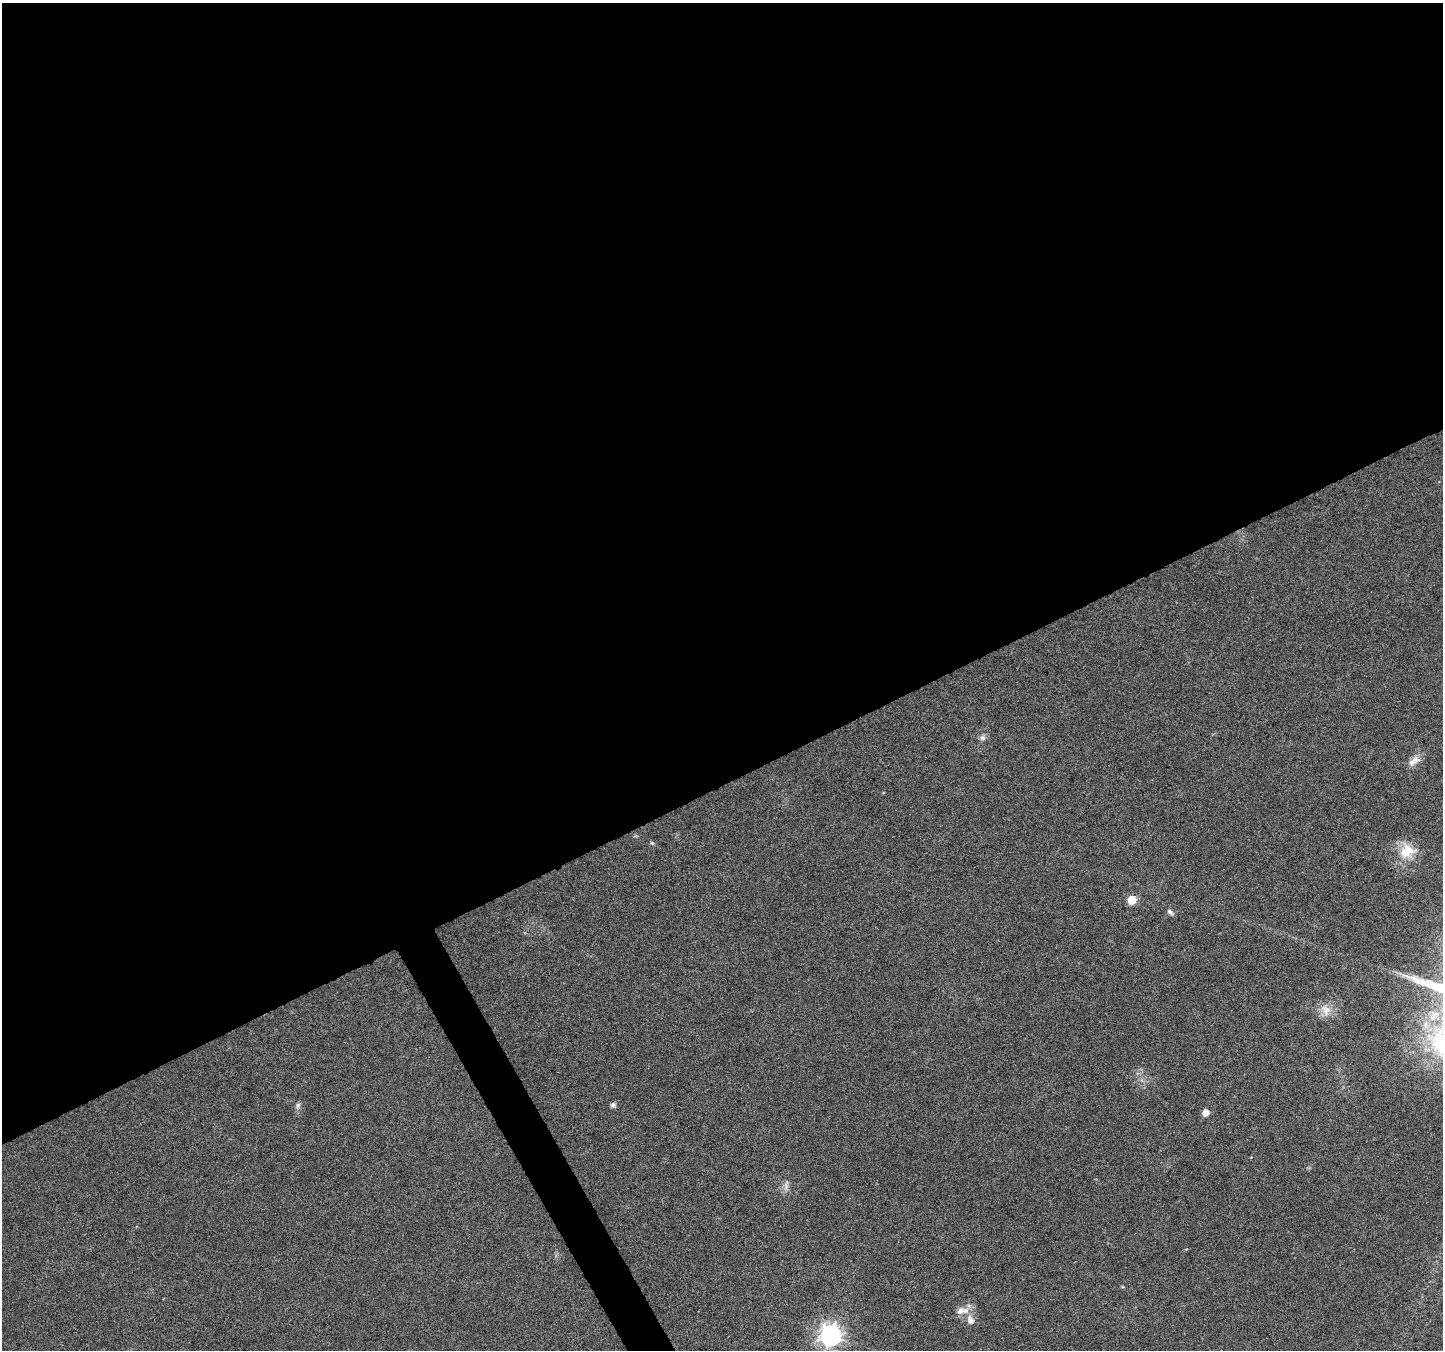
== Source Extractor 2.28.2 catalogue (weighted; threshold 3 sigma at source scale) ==
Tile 2 of 4 x 4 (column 2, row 1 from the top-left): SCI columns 1445-2885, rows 4202-5549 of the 5767 x 5649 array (HDU 1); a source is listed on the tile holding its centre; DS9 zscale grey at full resolution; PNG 1445 x 1352 px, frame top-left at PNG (2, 3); no overlay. Shown black and unused: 59% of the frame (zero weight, under 4 of 8 exposures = <1% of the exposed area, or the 3 px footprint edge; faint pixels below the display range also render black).
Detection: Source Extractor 2.28.2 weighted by HDU 2 'WHT'; one run over the whole footprint, this tile lists its part. Background 0.0378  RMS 0.0028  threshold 0.0113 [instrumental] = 3 sigma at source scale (4.09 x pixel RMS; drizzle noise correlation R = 1.36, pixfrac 0.8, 0.0396/0.0396 arcsec/px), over >= 5 px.
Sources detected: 14; all 14 listed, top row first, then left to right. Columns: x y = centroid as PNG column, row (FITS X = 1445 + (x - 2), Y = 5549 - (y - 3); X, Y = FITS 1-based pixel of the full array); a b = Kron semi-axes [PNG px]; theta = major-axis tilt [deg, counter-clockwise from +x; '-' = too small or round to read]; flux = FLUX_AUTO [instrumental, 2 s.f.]
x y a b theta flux
982 738 9 8 - 0.97
1414 761 18 9 39 2.4
652 843 6 4 -44 0.34
1407 851 24 21 16 6.5
1132 900 6 5 - 7.4
1170 912 10 6 -40 0.76
1326 1010 18 14 -63 3.2
298 1105 7 6 - 0.74
613 1105 6 6 - 0.76
1205 1113 5 5 - 2.6
786 1186 16 6 82 1.4
961 1311 14 10 26 2.4
970 1320 13 9 -71 2.2
831 1335 8 8 - 170